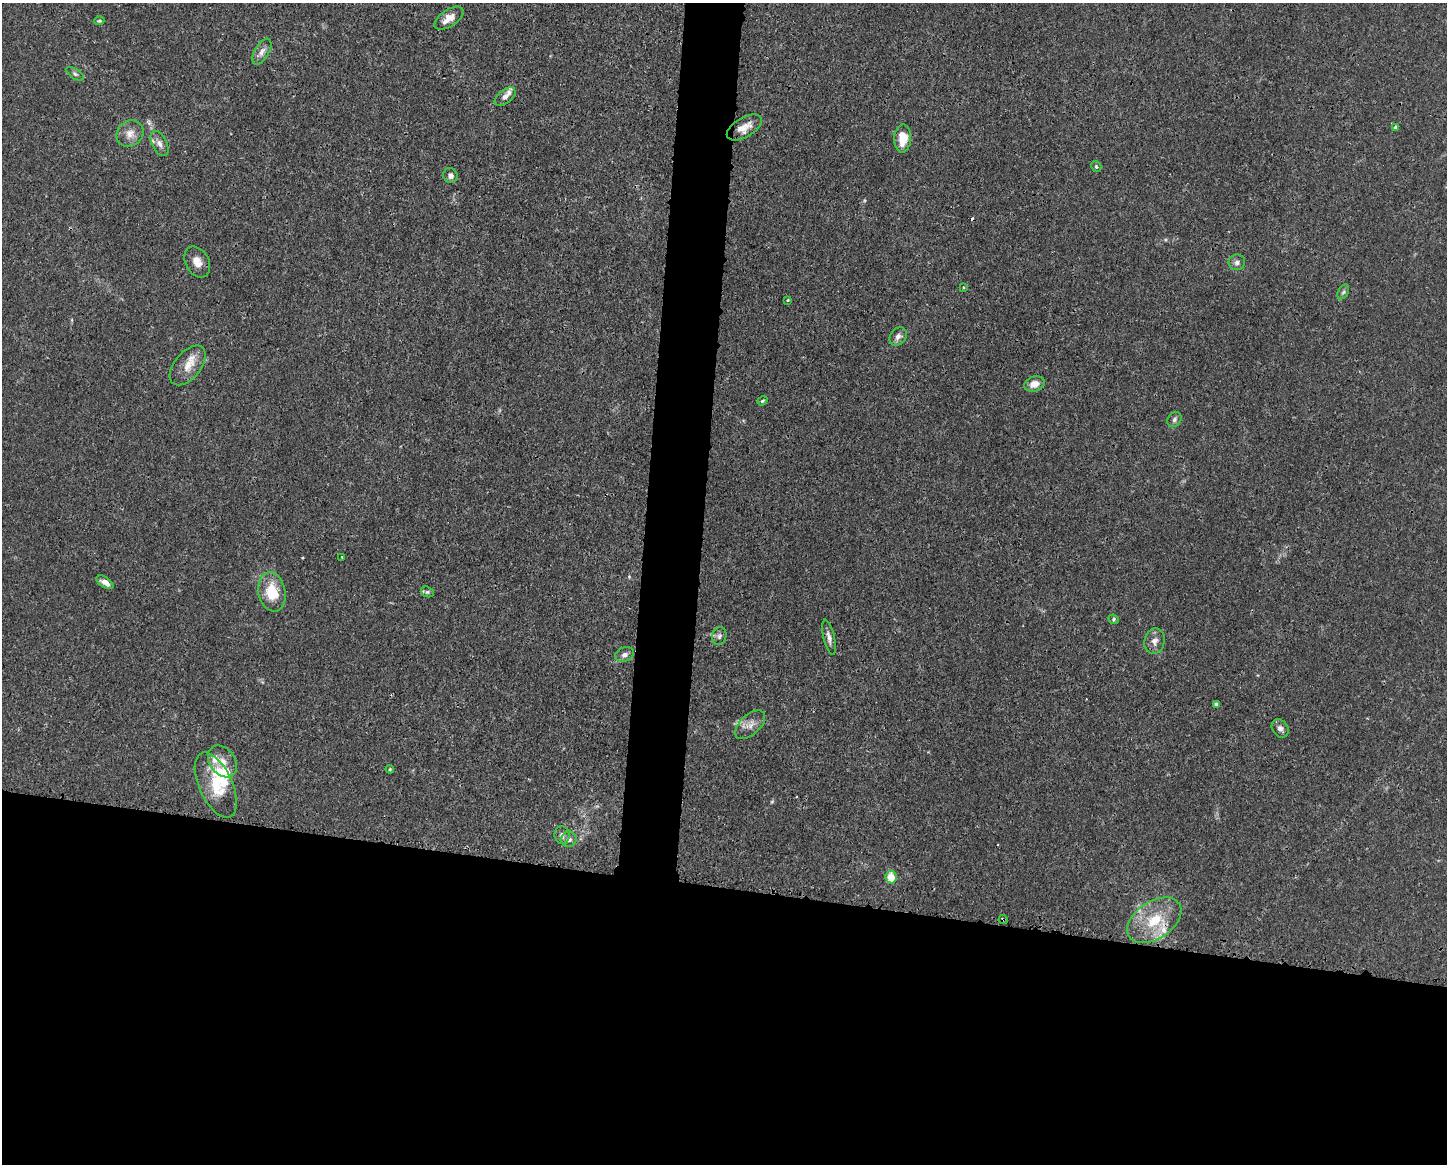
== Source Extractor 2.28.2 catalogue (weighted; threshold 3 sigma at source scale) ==
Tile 11 of 3 x 4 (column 2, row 4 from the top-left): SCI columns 1554-2998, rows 6-1167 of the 4663 x 4660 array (HDU 1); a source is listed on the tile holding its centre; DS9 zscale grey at full resolution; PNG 1449 x 1166 px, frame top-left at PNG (2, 3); each listed source drawn as its Kron ellipse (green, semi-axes under 4 px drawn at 4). Shown black and unused: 27% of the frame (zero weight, under 3 of 4 exposures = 1% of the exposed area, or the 3 px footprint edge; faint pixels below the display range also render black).
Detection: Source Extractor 2.28.2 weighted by HDU 2 'WHT'; one run over the whole footprint, this tile lists its part. Background 0.0155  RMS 0.0022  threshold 0.01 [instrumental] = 3 sigma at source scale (4.5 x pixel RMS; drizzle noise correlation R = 1.50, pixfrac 1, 0.05/0.05 arcsec/px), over >= 5 px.
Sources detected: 48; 1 inside a brighter object's white glare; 1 cosmic-ray / hot-pixel residue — neither listed nor drawn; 4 inside a brighter listed object's ellipse — not listed separately; the other 42 listed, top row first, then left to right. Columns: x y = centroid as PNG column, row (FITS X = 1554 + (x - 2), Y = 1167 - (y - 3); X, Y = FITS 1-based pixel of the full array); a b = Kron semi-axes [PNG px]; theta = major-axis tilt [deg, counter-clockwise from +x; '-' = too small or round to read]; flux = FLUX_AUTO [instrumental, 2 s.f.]
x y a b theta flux
449 18 16 8 34 2.5
99 21 5 3 - 0.29
262 52 14 7 60 1.4
75 74 10 4 -33 0.53
505 97 12 7 38 1.2
1395 127 4 3 - 0.99
744 128 19 9 31 2.5
130 134 14 12 45 2.2
903 138 14 8 87 4.4
160 144 13 7 -63 1.4
1096 166 6 5 - 0.38
450 176 8 7 - 0.93
197 262 16 11 -61 2.4
1237 262 8 8 - 0.88
963 287 4 2 - 0.16
1343 292 8 5 59 0.46
788 300 4 3 - 0.29
898 337 10 7 50 1
188 365 23 13 50 3.7
1034 384 10 7 17 2.1
762 401 5 3 - 0.28
1174 420 8 6 49 0.62
342 557 3 3 - 0.34
105 582 10 5 -33 1.5
272 592 20 13 -78 7.1
427 592 7 5 -19 0.4
1114 619 5 4 - 0.35
719 636 9 7 77 0.73
829 637 18 5 -77 1.2
1154 641 13 10 74 1.7
624 655 9 7 18 1.1
1216 704 4 4 - 0.81
750 725 18 10 43 2
1280 728 10 7 -55 0.93
222 761 17 12 -54 2.5
390 769 4 4 - 0.23
216 785 35 16 -65 7.7
562 835 9 7 -83 1.1
569 839 8 7 - 1
891 877 6 5 - 3.7
1003 919 4 3 - 0.24
1154 920 30 18 34 8.9
Overlapping masked pixels (flux is a lower limit): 1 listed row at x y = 1003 919